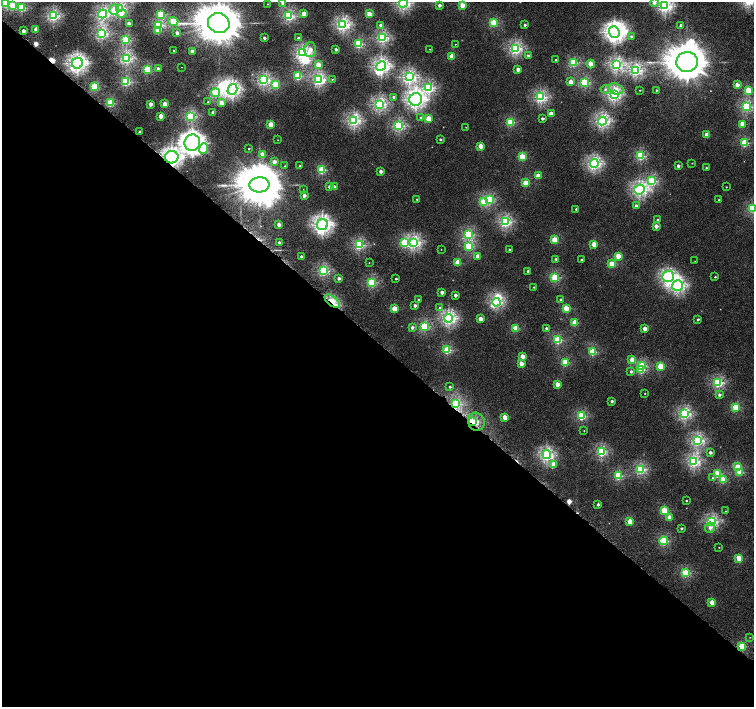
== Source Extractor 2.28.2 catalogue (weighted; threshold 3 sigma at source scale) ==
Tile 14 of 4 x 4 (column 2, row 4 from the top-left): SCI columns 1526-3028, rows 249-1658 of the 6052 x 6055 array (HDU 1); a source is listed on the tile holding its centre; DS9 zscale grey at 2 x 2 block average (1 PNG px = mean of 2 x 2 image px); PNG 756 x 709 px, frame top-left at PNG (2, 2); each listed source drawn as its Kron ellipse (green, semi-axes under 4 px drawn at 4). Shown black and unused: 52% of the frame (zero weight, under 4 of 8 exposures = <1% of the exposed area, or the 3 px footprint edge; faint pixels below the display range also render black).
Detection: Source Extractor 2.28.2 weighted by HDU 2 'WHT'; one run over the whole footprint, this tile lists its part. Background 3.80e-04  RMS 0.0014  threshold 0.00553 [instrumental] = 3 sigma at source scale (4.09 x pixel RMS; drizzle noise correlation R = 1.36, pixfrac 0.8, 0.0396/0.0396 arcsec/px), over >= 5 px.
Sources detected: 269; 1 too faint to see at this stretch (2 x 2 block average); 7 inside a brighter object's white glare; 5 cosmic-ray / hot-pixel residue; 2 long thin detections or spike segments (spike, bleed or trail) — neither listed nor drawn; the other 254 listed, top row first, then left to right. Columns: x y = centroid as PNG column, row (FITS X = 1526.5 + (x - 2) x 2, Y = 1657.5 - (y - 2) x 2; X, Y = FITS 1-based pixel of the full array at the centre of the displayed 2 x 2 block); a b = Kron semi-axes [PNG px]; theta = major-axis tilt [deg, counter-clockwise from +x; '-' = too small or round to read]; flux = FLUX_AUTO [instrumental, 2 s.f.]
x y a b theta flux
283 2 2 2 - 3.3
6 3 3 3 - 27
403 3 4 4 - 54
654 3 4 4 - 1.3
268 4 2 2 - 0.19
440 5 2 2 - 1.5
462 5 3 2 - 6.1
12 6 3 3 - 6.4
665 6 4 4 - 56
22 8 3 3 - 17
120 9 4 3 - 43
114 10 5 4 - 5.8
102 14 5 4 - 46
122 14 5 4 - 2
161 14 3 3 - 15
304 14 3 3 - 5.9
369 14 3 3 - 7.2
53 16 3 3 - 42
289 16 3 3 - 35
173 21 5 3 - 14
219 23 11 10 - 1800
494 23 3 3 - 17
129 24 2 2 - 3.4
343 24 4 4 - 54
159 25 3 3 - 20
380 25 3 2 - 1.2
525 25 2 2 - 0.69
681 25 2 2 - 1.1
36 29 2 2 - 4.1
158 30 3 3 - 6.6
23 31 2 2 - 2.4
614 32 6 5 - 130
101 33 3 3 - 43
177 33 2 2 - 2.2
631 37 2 2 - 0.86
264 38 2 2 - 1.1
298 38 2 2 - 0.9
382 38 3 3 - 40
126 40 3 3 - 25
359 44 3 3 - 22
455 44 2 2 - 0.16
516 48 4 4 - 48
336 49 2 2 - 1.3
430 49 2 2 - 0.2
310 50 7 6 - 3.1
174 51 2 2 - 0.46
192 51 2 2 - 2.2
303 53 4 4 - 53
452 56 3 3 - 5.9
528 56 3 2 - 0.75
126 58 3 3 - 44
556 60 2 2 - 0.41
687 62 11 10 - 1300
77 63 5 5 - 110
573 63 3 3 - 22
591 64 4 3 - 5.6
318 65 3 3 - 7.6
616 65 4 4 - 49
381 66 5 4 - 97
181 67 2 2 - 0.077
158 68 2 2 - 1.3
147 69 3 3 - 19
518 69 2 2 - 3.1
636 70 4 3 - 45
298 76 3 3 - 18
409 77 4 4 - 55
332 79 3 2 - 0.23
263 80 4 3 - 41
319 80 4 4 - 45
126 82 3 3 - 27
570 82 3 2 - 4.5
584 82 3 3 - 23
275 85 3 3 - 16
737 85 2 2 - 3.2
94 87 3 3 - 18
429 88 4 3 - 37
232 89 5 4 - 72
605 89 4 4 - 0.76
616 89 7 5 -17 2.8
640 90 2 2 - 0.2
656 90 2 2 - 0.3
748 90 3 3 - 13
215 93 4 4 - 29
614 94 4 3 - 58
394 97 2 2 - 0.69
541 97 3 3 - 41
416 99 6 6 - 110
208 102 2 2 - 0.24
110 103 3 3 - 18
221 103 3 2 - 4.3
150 104 2 2 - 2.3
165 104 3 2 - 4.9
379 104 3 3 - 49
746 107 3 3 - 31
213 113 2 2 - 2.2
551 114 3 2 - 4.4
161 116 2 2 - 4.3
191 116 3 3 - 32
421 117 2 2 - 0.49
542 118 2 2 - 1.1
428 119 3 3 - 8.8
354 120 4 4 - 51
602 121 4 4 - 58
511 122 3 3 - 16
742 124 3 3 - 6.7
270 125 3 3 - 7.3
398 126 3 3 - 33
466 127 2 2 - 0.17
140 132 2 2 - 1.1
707 135 3 2 - 4.7
440 139 2 2 - 0.57
278 140 2 2 - 0.15
192 143 8 8 - 250
744 143 3 3 - 17
481 146 3 3 - 5.3
204 149 5 4 - 12
249 149 2 2 - 0.27
263 155 3 3 - 5.3
640 156 3 3 - 24
172 157 7 6 - 140
522 157 3 3 - 13
274 162 3 2 - 3.1
594 163 4 4 - 56
692 163 2 2 - 0.15
285 166 2 2 - 0.26
300 166 2 2 - 0.75
678 166 2 2 - 1.4
706 168 2 2 - 0.29
322 170 3 3 - 17
381 171 2 2 - 2.1
538 176 3 3 - 5.7
652 181 3 3 - 29
525 183 3 3 - 8.5
260 185 10 7 2 1600
329 187 2 2 - 1.2
334 187 2 2 - 1.8
726 187 2 2 - 0.19
303 189 2 2 - 0.099
639 189 5 5 - 61
304 196 2 2 - 2.3
417 199 2 2 - 0.27
489 199 3 3 - 22
719 200 2 2 - 0.61
484 202 3 3 - 13
636 206 2 2 - 2
752 208 3 3 - 20
576 209 2 2 - 0.53
658 220 2 2 - 0.73
505 222 3 3 - 40
279 225 2 2 - 2.2
322 225 6 5 - 120
656 226 2 2 - 2.7
468 235 3 3 - 28
555 240 3 3 - 11
279 242 2 2 - 0.65
404 242 4 4 - 15
414 242 4 4 - 51
594 244 3 3 - 6.4
359 245 3 3 - 30
469 246 3 3 - 18
441 249 2 2 - 0.12
509 250 2 2 - 0.63
301 256 2 2 - 0.82
478 256 3 2 - 3.7
618 256 3 3 - 5.6
556 259 2 2 - 0.51
581 260 2 2 - 0.36
695 261 2 2 - 0.12
369 263 2 2 - 0.11
458 263 3 3 - 8.1
612 264 3 3 - 9.5
323 271 3 3 - 32
528 271 2 2 - 0.81
668 276 6 5 - 59
555 277 3 3 - 20
715 277 2 2 - 0.32
339 278 2 2 - 1.4
396 279 2 2 - 0.42
372 282 3 3 - 23
677 286 5 5 - 61
534 287 2 2 - 0.26
442 292 2 2 - 2
455 295 2 2 - 1.7
419 300 2 2 - 0.61
561 300 2 2 - 0.87
332 301 9 4 -39 7.8
496 302 4 3 - 36
415 306 2 2 - 1.6
440 307 3 3 - 0.59
566 308 3 3 - 8.8
394 309 3 3 - 7.7
449 318 4 4 - 59
480 319 3 2 - 4.1
698 319 2 2 - 0.57
574 322 3 3 - 7.3
424 326 4 3 - 23
412 327 2 2 - 1.4
516 328 3 3 - 10
547 328 2 2 - 1.3
645 329 3 2 - 3.4
558 340 3 3 - 22
447 350 3 3 - 18
592 352 3 3 - 14
522 356 3 3 - 4.9
632 360 3 3 - 4.4
565 362 3 3 - 14
521 363 3 2 - 3.9
642 366 3 3 - 16
660 366 3 3 - 11
641 370 3 3 - 10
631 371 3 3 - 0.77
718 382 3 3 - 31
557 384 3 3 - 4.4
450 387 2 2 - 0.72
645 393 2 2 - 0.17
719 395 3 3 - 0.96
612 401 2 2 - 0.94
456 404 3 3 - 25
736 407 3 3 - 15
685 414 4 4 - 39
581 416 3 3 - 21
505 417 3 3 - 5.3
472 422 3 2 - 15
476 422 9 8 - 8.9
584 431 2 2 - 0.16
697 440 4 4 - 43
601 451 3 3 - 30
710 452 3 2 - 1.2
547 455 4 4 - 51
694 461 4 4 - 45
554 464 3 3 - 3.3
738 467 3 3 - 8.3
640 469 3 3 - 30
740 472 3 3 - 8.2
717 473 3 3 - 14
618 475 3 3 - 19
712 478 4 3 - 0.39
723 480 3 3 - 8.7
686 501 2 2 - 0.31
598 504 2 2 - 0.89
664 510 3 3 - 12
726 511 2 2 - 0.13
669 517 3 3 - 3.4
630 521 3 3 - 7.2
712 522 4 4 - 38
681 528 2 2 - 0.54
710 528 5 5 - 1.5
664 541 4 3 - 21
719 547 2 2 - 0.14
739 558 3 3 - 8.1
685 573 3 3 - 19
712 602 3 3 - 5.6
750 637 3 2 - 0.15
742 646 3 3 - 12
Overlapping masked pixels (flux is a lower limit): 6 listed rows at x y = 77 63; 172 157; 332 301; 456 404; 472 422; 742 646
Isophote crosses this tile's border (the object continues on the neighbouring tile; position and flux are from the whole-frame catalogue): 7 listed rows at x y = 283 2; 6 3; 403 3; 654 3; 665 6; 219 23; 752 208